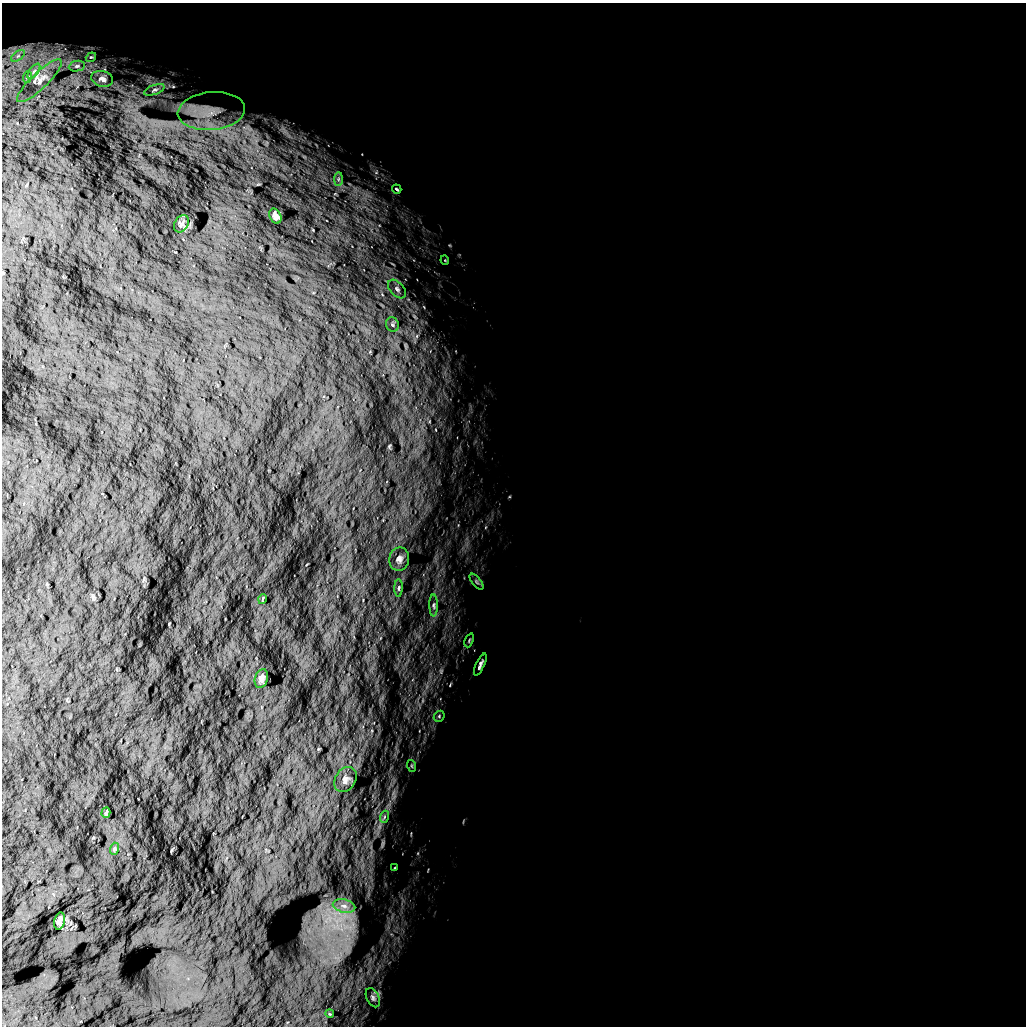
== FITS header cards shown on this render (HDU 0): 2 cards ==
NAXIS1  =                 1024 /
NAXIS2  =                 1024 /

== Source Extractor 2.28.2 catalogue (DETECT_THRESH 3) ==
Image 1024 x 1024 px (HDU 0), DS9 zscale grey, 1 PNG px = 1 image px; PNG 1028 x 1028 px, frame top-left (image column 1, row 1024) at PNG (2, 3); each listed source drawn as its Kron ellipse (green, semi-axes under 4 px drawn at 4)
Background 5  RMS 840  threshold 2530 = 3 sigma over >= 5 px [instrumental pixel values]
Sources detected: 35; all 35 listed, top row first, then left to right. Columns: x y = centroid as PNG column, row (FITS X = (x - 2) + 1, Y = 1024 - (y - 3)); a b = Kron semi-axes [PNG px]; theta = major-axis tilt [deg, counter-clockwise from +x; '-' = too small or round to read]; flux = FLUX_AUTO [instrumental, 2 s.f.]
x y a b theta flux
18 56 8 4 37 1.3e+05
91 57 5 4 - 7.2e+04
77 66 8 5 10 1.2e+05
34 71 9 4 54 1.5e+05
27 77 6 3 70 6.2e+04
102 79 11 7 -15 2.4e+05
39 81 30 8 43 4.3e+05
154 90 11 5 20 1.6e+05
211 111 34 19 5 1.7e+06
338 179 7 4 89 1.1e+05
397 189 5 3 - 7.1e+04
275 216 8 5 -62 2.1e+05
181 224 9 6 57 1.4e+05
445 260 5 4 - 5.4e+04
397 289 11 7 -46 2.3e+05
392 325 7 6 - 1.3e+05
399 559 12 10 78 3.0e+05
476 582 9 4 -51 1.1e+05
399 588 9 3 89 8.9e+04
262 599 5 2 - 4.5e+04
434 605 11 4 -89 1.4e+05
469 640 7 3 68 6.9e+04
480 665 12 3 64 1.8e+05
261 678 9 6 73 2.7e+05
439 716 6 5 - 8.8e+04
412 766 6 4 -71 7.8e+04
345 780 13 10 58 3.6e+05
106 813 5 2 - 7.3e+04
384 817 6 4 71 8.6e+04
114 849 6 3 72 7.0e+04
395 868 4 2 - 4.4e+04
344 906 11 6 -15 3.1e+05
60 921 8 5 76 1.9e+05
373 998 10 6 -63 1.7e+05
330 1014 4 3 - 4.6e+04